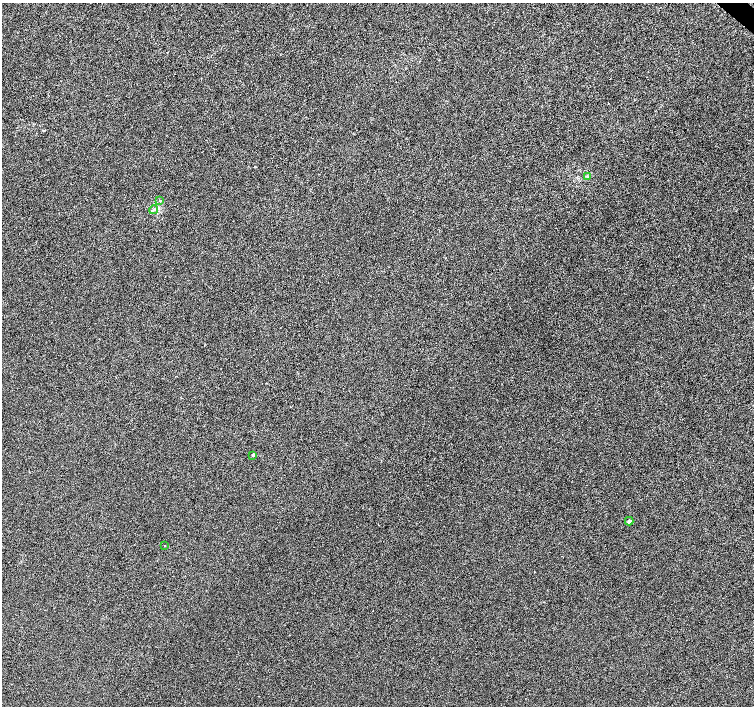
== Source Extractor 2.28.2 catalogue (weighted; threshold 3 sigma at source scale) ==
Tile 10 of 4 x 4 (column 2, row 3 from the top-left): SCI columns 1509-3011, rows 1641-3047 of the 6016 x 6029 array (HDU 1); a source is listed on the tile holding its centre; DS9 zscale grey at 2 x 2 block average (1 PNG px = mean of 2 x 2 image px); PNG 756 x 708 px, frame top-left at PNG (2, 3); each listed source drawn as its Kron ellipse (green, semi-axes under 4 px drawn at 4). Shown black and unused: <1% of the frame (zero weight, under 3 of 6 exposures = <1% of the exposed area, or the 3 px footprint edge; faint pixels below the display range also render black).
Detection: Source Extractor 2.28.2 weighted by HDU 2 'WHT'; one run over the whole footprint, this tile lists its part. Background -1.45e-04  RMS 0.0023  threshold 0.00942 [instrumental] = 3 sigma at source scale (4.09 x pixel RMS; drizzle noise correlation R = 1.36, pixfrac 0.8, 0.0396/0.0396 arcsec/px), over >= 5 px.
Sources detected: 6; all 6 listed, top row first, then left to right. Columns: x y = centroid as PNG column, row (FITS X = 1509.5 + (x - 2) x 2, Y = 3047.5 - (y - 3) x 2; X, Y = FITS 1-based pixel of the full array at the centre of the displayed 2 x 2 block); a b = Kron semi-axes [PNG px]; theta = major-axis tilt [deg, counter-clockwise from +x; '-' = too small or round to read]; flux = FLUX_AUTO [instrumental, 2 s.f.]
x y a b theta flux
587 177 3 2 - 0.4
160 201 3 3 - 0.44
154 210 4 3 - 0.89
253 455 2 2 - 1.3
629 521 4 3 - 1.1
165 546 2 2 - 0.19